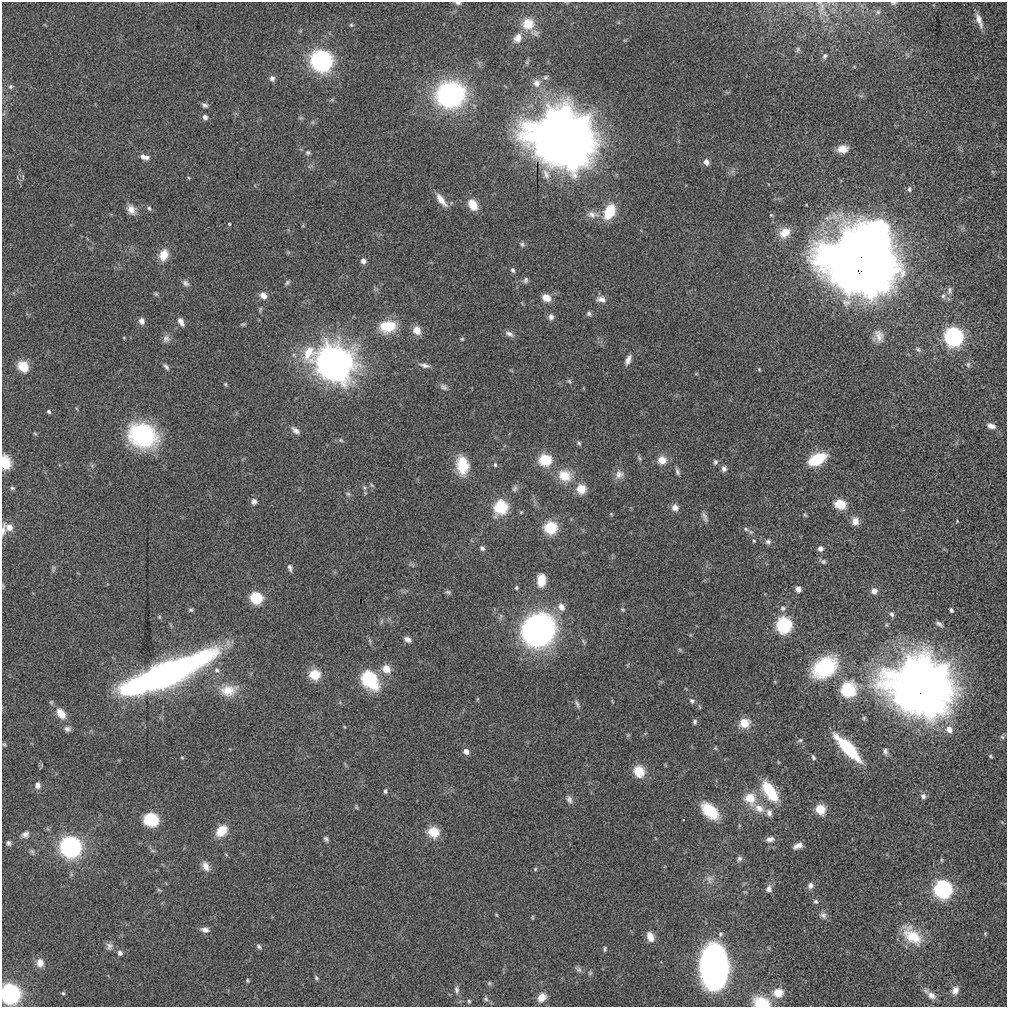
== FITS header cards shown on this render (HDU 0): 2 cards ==
NAXIS1  =                 1005 / Number of pixels along this axis
NAXIS2  =                 1005 / Number of pixels along this axis

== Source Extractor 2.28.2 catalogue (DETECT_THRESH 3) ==
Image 1005 x 1005 px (HDU 0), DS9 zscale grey, 1 PNG px = 1 image px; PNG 1009 x 1009 px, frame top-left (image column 1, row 1005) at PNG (2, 2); no overlay
Background -9.21e-14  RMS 1.9e-12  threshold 5.82e-12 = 3 sigma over >= 5 px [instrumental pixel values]
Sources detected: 234; all 234 listed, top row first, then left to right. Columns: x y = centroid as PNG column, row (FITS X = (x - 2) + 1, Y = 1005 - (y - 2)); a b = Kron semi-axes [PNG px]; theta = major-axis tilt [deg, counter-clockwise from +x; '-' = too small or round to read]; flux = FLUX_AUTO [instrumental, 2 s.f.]
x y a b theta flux
458 3 7 4 -1 3.2e-10
893 3 6 4 -1 2.0e-10
822 7 14 5 78 5.6e-10
878 12 6 5 - 2.3e-10
979 20 20 6 -70 1.1e-09
528 24 14 14 - 3.1e-09
351 25 5 4 - 1.9e-10
518 38 13 10 64 1.3e-09
798 49 7 6 - 2.2e-10
825 56 7 5 61 2.8e-10
321 61 10 9 - 5.4e-08
527 62 7 4 72 2.3e-10
272 78 7 6 - 4.9e-10
536 83 11 11 - 1.0e-09
10 87 6 6 - 2.7e-10
450 95 22 19 8 2.9e-08
205 105 8 5 -23 3.8e-10
205 117 7 6 - 4.5e-10
301 118 7 4 -17 2.0e-10
313 122 6 4 90 1.8e-10
562 140 20 18 -39 1.1e-06
842 149 10 7 6 1.6e-09
308 152 7 6 - 2.8e-10
145 157 12 6 -14 8.4e-10
706 162 6 5 - 8.1e-10
189 178 5 3 - 1.2e-10
909 189 8 5 -90 3.0e-10
441 200 17 6 -53 1.4e-09
473 205 11 8 -57 2.5e-09
149 208 6 5 - 2.6e-10
131 210 12 9 -57 1.1e-09
609 212 16 10 63 4.4e-09
592 214 18 9 -8 1.1e-09
771 215 6 5 - 1.7e-10
229 224 3 3 - 1.3e-10
785 232 13 10 38 2.2e-09
522 244 8 6 -47 3.4e-10
164 255 10 8 73 2.6e-09
363 261 7 6 - 5.8e-10
860 264 23 22 - 1.6e-06
513 270 6 5 - 3.3e-10
526 280 8 6 77 3.6e-10
186 283 10 7 -35 4.8e-10
287 283 8 5 45 2.8e-10
949 290 11 7 86 5.1e-10
156 294 7 5 -15 2.0e-10
263 296 7 6 - 1.1e-09
943 296 7 6 - 3.2e-10
546 298 9 7 -30 1.7e-09
601 299 13 7 -11 7.9e-10
260 309 8 4 69 1.9e-10
589 314 7 6 - 3.2e-10
551 317 7 6 - 5.4e-10
142 321 8 6 -73 6.4e-10
181 322 10 5 -59 6.8e-10
243 324 7 4 12 1.9e-10
388 326 18 12 6 4.4e-09
417 330 7 6 - 2.4e-09
509 334 12 6 -22 5.8e-10
879 336 17 10 -70 1.2e-09
954 337 9 9 - 3.4e-08
166 339 10 9 - 6.0e-10
462 339 5 4 - 1.6e-10
918 349 9 6 -38 3.6e-10
628 360 13 6 66 7.1e-10
334 363 15 13 -29 2.9e-07
425 365 16 6 -12 6.4e-10
968 365 8 6 89 3.5e-10
23 366 12 10 -54 2.4e-09
166 366 9 5 -52 3.7e-10
759 369 4 4 - 1.4e-10
696 374 5 3 - 1.0e-10
569 381 7 4 -60 2.2e-10
225 384 5 4 - 1.6e-10
444 387 11 7 -33 4.8e-10
49 412 5 4 - 2.5e-10
991 426 10 6 -18 7.4e-10
296 430 12 6 -38 6.4e-10
35 434 6 4 -52 1.7e-10
143 435 24 19 -25 2.0e-08
341 440 6 5 - 2.1e-10
579 443 7 5 -54 2.5e-10
639 458 8 5 -62 2.5e-10
817 459 16 9 26 6.0e-09
545 460 7 7 - 7.8e-09
662 460 6 6 - 2.5e-09
5 462 12 8 -78 3.1e-09
715 462 8 6 90 3.5e-10
462 465 22 14 -82 3.6e-09
495 465 6 4 -87 2.2e-10
724 469 7 6 - 5.3e-10
677 472 9 5 -70 3.5e-10
619 474 12 11 - 9.1e-10
565 476 18 15 -22 2.8e-09
372 485 6 5 - 2.0e-10
12 488 6 5 - 2.4e-10
364 488 7 4 -71 2.5e-10
515 488 9 6 67 3.8e-10
581 489 6 6 - 3.6e-09
348 494 7 5 -7 2.5e-10
254 501 8 7 - 5.0e-10
840 504 13 11 -13 2.0e-09
501 507 8 7 - 1.0e-08
675 507 8 7 - 8.4e-10
611 514 5 3 - 1.2e-10
805 515 6 3 -44 1.7e-10
705 517 15 5 -72 5.1e-10
855 521 9 7 -82 1.2e-09
957 521 3 3 - 1.1e-10
9 527 9 9 - 1.1e-09
551 527 7 7 - 8.2e-09
746 529 7 5 -28 2.7e-10
3 530 19 5 84 6.9e-10
751 532 6 6 - 2.8e-10
754 541 5 4 - 1.5e-10
768 542 7 7 - 4.1e-10
482 548 6 5 - 3.7e-10
820 548 6 6 - 6.5e-10
823 561 9 6 -26 3.5e-10
290 568 9 5 -75 4.2e-10
53 569 11 5 79 3.1e-10
541 580 12 8 84 2.9e-09
3 586 8 3 86 1.5e-10
516 588 6 5 - 2.1e-10
798 589 6 6 - 6.2e-10
874 591 6 6 - 9.2e-10
448 592 8 5 -10 2.7e-10
256 598 11 10 - 4.0e-09
561 607 9 7 -59 1.2e-09
783 608 9 8 - 4.6e-10
191 610 7 5 10 2.4e-10
622 610 6 5 - 2.0e-10
951 610 4 3 - 2.8e-10
892 614 7 5 -69 3.8e-10
159 617 5 5 - 1.7e-10
939 624 10 5 -32 3.9e-10
784 625 9 8 - 1.7e-08
538 630 24 22 42 5.4e-08
408 639 8 6 -27 6.2e-10
370 641 7 4 -71 2.3e-10
680 650 6 4 -46 2.0e-10
825 667 25 17 35 1.2e-08
386 669 7 6 - 2.2e-09
217 670 9 8 - 6.1e-10
164 674 76 17 23 8.2e-08
315 674 7 6 - 5.2e-09
369 679 13 8 -53 1.5e-08
136 686 24 8 18 1.3e-08
920 688 20 18 -28 9.9e-07
848 689 21 20 - 5.2e-09
229 690 25 15 11 2.8e-09
477 699 5 3 - 1.2e-10
692 701 7 6 - 3.6e-10
577 704 12 5 -59 3.8e-10
61 714 12 7 -51 2.0e-09
695 722 6 5 - 3.0e-10
744 723 7 6 - 3.7e-09
344 727 5 3 - 1.1e-10
67 729 8 7 - 4.6e-10
949 729 8 7 - 1.2e-09
628 735 6 5 - 1.7e-10
1002 737 6 5 - 2.1e-10
800 740 7 5 24 2.5e-10
4 744 5 4 - 1.8e-10
715 748 6 4 -44 1.5e-10
848 748 31 9 -46 8.6e-09
466 751 6 5 - 8.3e-10
885 751 9 8 - 4.9e-10
991 756 5 4 - 1.8e-10
182 757 6 4 -2 1.2e-10
813 757 7 4 -60 2.5e-10
778 762 5 3 - 1.0e-10
639 771 12 10 -62 2.7e-09
37 785 8 7 - 6.9e-10
385 791 6 5 - 2.8e-10
770 791 22 10 -56 6.0e-09
923 796 8 7 - 4.4e-10
750 798 9 8 - 3.6e-09
569 799 11 7 -72 5.4e-10
356 807 6 4 -82 1.7e-10
759 808 19 11 -31 1.7e-09
820 809 7 6 - 4.3e-09
710 811 18 11 -45 5.0e-09
769 813 11 8 -74 6.7e-10
151 820 15 12 -14 4.5e-09
221 831 13 10 45 2.8e-09
433 832 7 6 - 5.3e-09
25 834 11 9 26 6.7e-10
326 839 6 5 - 3.2e-10
770 839 10 7 7 6.6e-10
8 843 6 6 - 3.7e-10
798 846 9 5 22 8.5e-10
71 847 10 9 - 5.2e-08
153 851 7 4 -18 2.2e-10
32 852 9 6 -63 3.3e-10
739 859 8 6 44 3.9e-10
206 866 13 9 -61 1.0e-09
535 869 5 5 - 1.7e-10
71 874 7 4 -72 2.1e-10
709 879 12 10 -79 8.4e-10
810 885 8 7 - 6.0e-10
769 889 8 7 - 6.9e-10
943 889 9 9 - 2.9e-08
159 890 7 4 -36 1.8e-10
816 901 7 5 -42 2.9e-10
496 915 5 4 - 1.2e-10
823 915 10 8 -43 5.7e-10
532 917 6 3 -84 1.4e-10
205 930 11 6 -9 6.8e-10
720 934 7 6 - 3.5e-10
985 934 5 4 - 1.6e-10
912 936 31 17 -44 4.3e-09
650 937 11 8 -70 1.3e-09
109 946 10 9 - 5.9e-10
259 946 8 5 -60 3.0e-10
605 949 7 5 85 2.2e-10
120 953 6 6 - 4.5e-10
40 963 6 6 - 1.8e-09
714 967 32 19 -89 6.4e-08
578 969 10 6 -37 3.8e-10
590 973 6 6 - 2.1e-10
316 978 7 4 -47 2.3e-10
247 980 5 4 - 1.8e-10
489 983 7 5 21 2.1e-10
457 990 11 6 -89 4.9e-10
955 990 11 8 65 1.0e-09
63 993 5 5 - 2.0e-10
778 993 14 12 9 2.0e-09
10 994 9 9 - 4.5e-08
930 994 18 8 -42 1.2e-09
542 997 11 8 45 1.2e-09
486 999 8 6 -50 3.1e-10
469 1001 5 4 - 2.2e-10
762 1003 13 9 -17 5.7e-09
At the frame edge (FLAGS 8, measured only in part): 6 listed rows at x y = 458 3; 893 3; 5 462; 3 530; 10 994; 762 1003